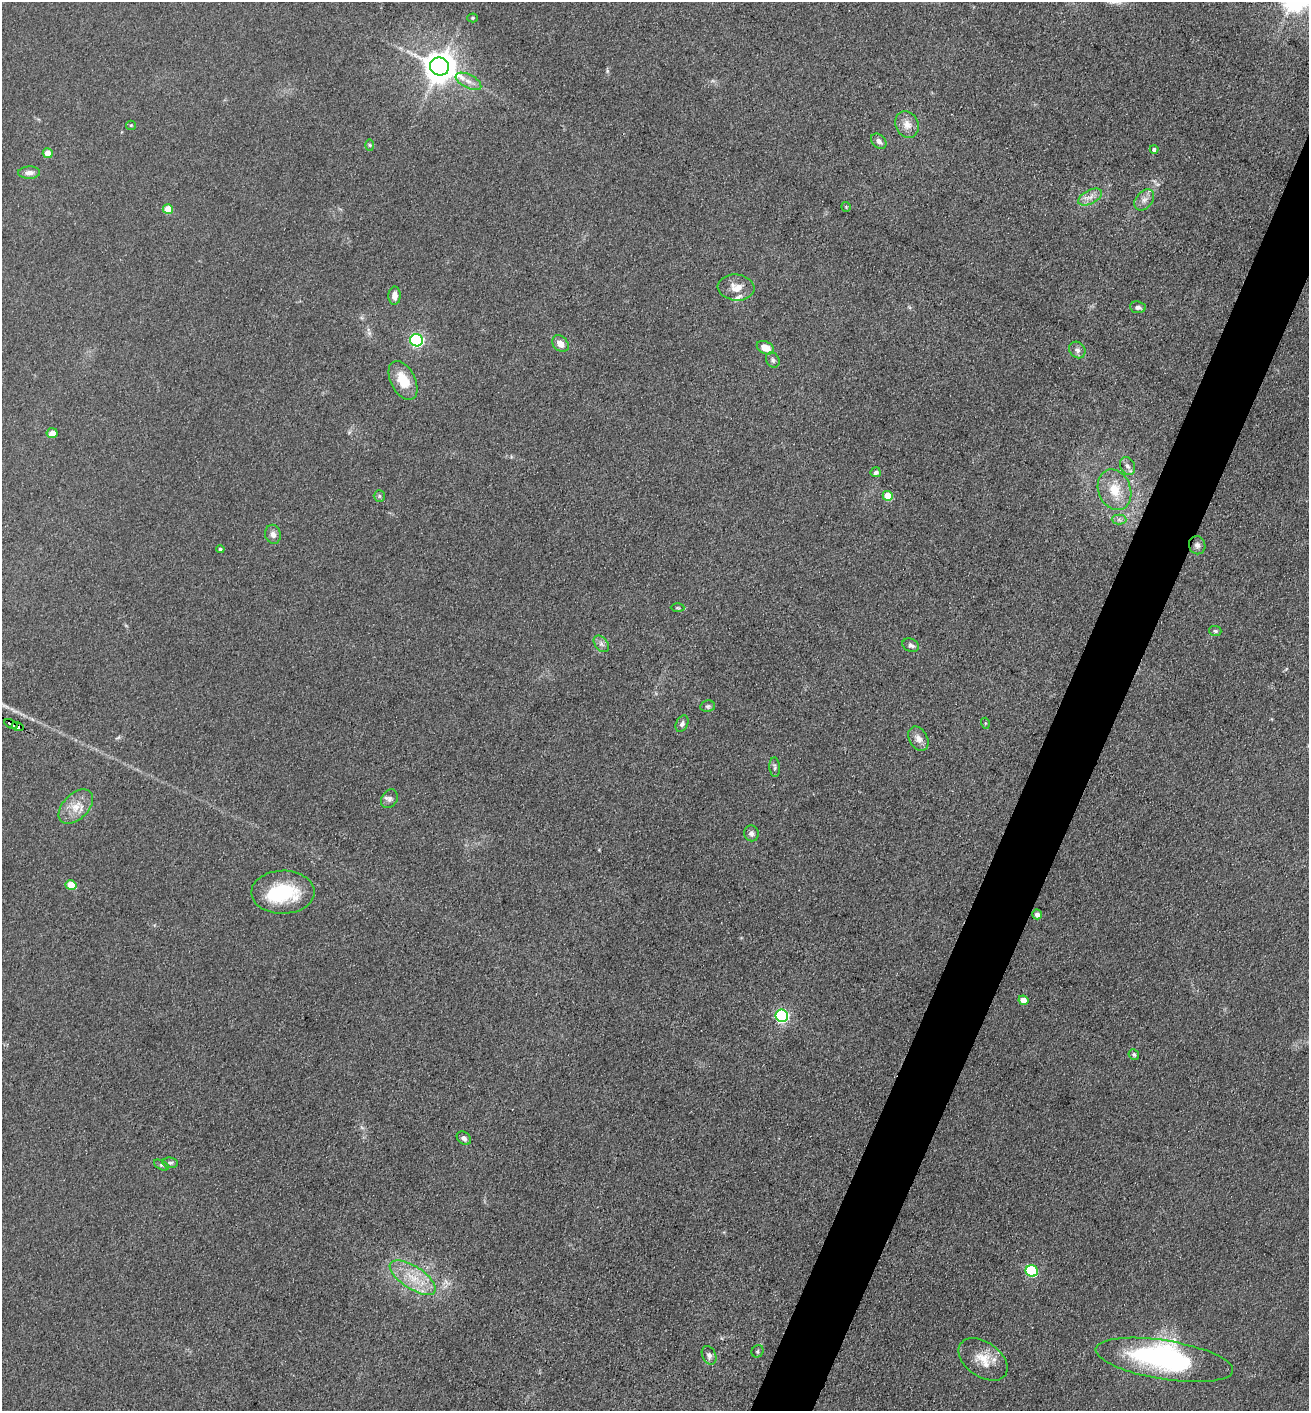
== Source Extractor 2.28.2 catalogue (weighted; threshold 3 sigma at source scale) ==
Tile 10 of 4 x 4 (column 2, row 3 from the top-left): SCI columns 1453-2759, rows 1409-2817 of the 5651 x 5636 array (HDU 1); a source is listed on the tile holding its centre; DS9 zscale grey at full resolution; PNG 1311 x 1413 px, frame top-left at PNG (2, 2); each listed source drawn as its Kron ellipse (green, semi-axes under 4 px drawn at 4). Shown black and unused: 4% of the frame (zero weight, under 3 of 5 exposures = <1% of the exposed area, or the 3 px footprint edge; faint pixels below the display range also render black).
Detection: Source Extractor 2.28.2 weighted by HDU 2 'WHT'; one run over the whole footprint, this tile lists its part. Background 0.151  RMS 0.0098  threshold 0.0443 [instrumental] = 3 sigma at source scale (4.5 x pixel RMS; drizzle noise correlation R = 1.50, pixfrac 1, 0.05/0.05 arcsec/px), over >= 5 px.
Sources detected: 66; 2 inside a brighter object's white glare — neither listed nor drawn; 2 inside a brighter listed object's ellipse — not listed separately; the other 62 listed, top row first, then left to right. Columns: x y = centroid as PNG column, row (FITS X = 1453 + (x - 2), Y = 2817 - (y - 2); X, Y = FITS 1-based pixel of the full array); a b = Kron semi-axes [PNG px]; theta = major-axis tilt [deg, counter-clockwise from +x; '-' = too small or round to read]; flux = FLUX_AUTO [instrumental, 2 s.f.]
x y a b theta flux
473 18 5 4 - 1.3
439 67 10 9 - 1900
468 81 14 6 -27 7.3
907 124 14 11 -62 10
131 125 5 4 - 1.2
879 141 9 6 -44 4
370 145 6 4 -88 1.4
1154 149 4 4 - 2.7
48 153 5 4 - 13
29 173 11 6 2 5.5
1090 197 13 6 28 6.8
1144 200 12 8 50 6.1
846 207 5 5 - 1.3
168 209 5 5 - 17
736 287 18 13 -5 13
395 296 9 6 88 7.5
1138 307 8 6 -7 3.9
417 340 6 6 - 180
560 344 9 7 -45 9.3
765 348 9 6 -26 12
1077 350 9 7 -47 4.4
773 360 8 6 -64 2.7
403 380 21 12 -63 24
52 433 5 5 - 8.2
1127 466 9 7 -63 4.7
876 472 5 5 - 3.3
1115 490 21 16 -68 26
379 496 6 5 - 1.9
888 496 5 5 - 23
1119 519 7 5 -1 2.8
273 534 9 8 - 5.3
1197 545 9 8 - 4.7
220 549 4 3 - 1.6
678 608 7 3 -1 1.2
1215 631 6 5 - 1.9
601 644 9 6 -50 3.9
911 645 8 6 -23 3.6
708 706 7 5 10 2.1
985 723 5 3 - 0.98
11 724 7 3 -28 18
682 724 8 6 61 3
18 727 6 3 -19 47
918 739 13 9 -62 7.3
775 767 10 5 -86 2.8
389 799 10 7 58 3.6
76 807 21 12 45 16
751 833 8 7 - 3.9
71 885 5 5 - 23
283 892 32 21 1 63
1037 914 5 4 - 5.3
1023 1000 5 4 - 10
782 1016 6 6 - 190
1134 1055 5 5 - 2.1
464 1138 8 6 -41 3.8
170 1163 8 5 -6 2.5
161 1165 8 4 -26 1.8
1032 1271 6 5 - 90
413 1278 26 11 -33 26
758 1351 6 5 - 2
709 1355 10 6 -63 3.9
983 1359 27 17 -36 22
1164 1360 69 19 -9 180
Overlapping masked pixels (flux is a lower limit): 2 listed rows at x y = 11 724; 18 727